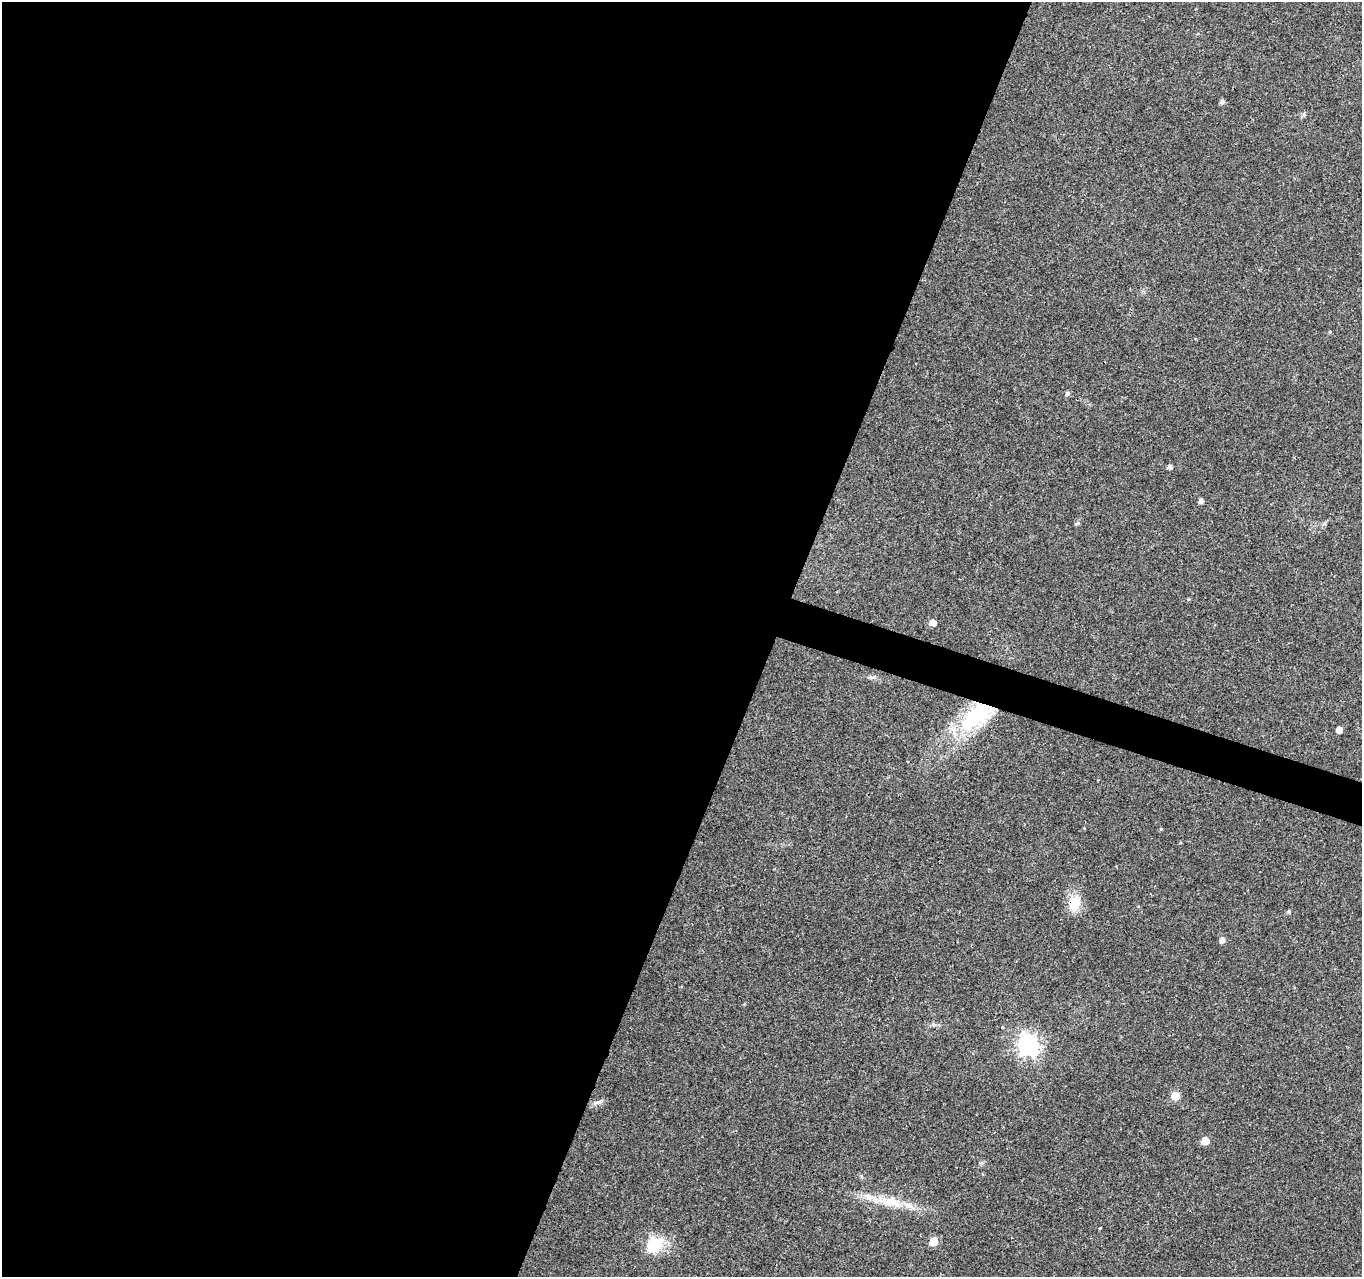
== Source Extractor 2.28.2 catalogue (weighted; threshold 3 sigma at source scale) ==
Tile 5 of 4 x 4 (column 1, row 2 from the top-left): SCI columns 1-1360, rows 2768-4042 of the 5450 x 5597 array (HDU 1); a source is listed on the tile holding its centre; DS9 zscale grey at full resolution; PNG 1364 x 1279 px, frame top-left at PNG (2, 2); no overlay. Shown black and unused: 58% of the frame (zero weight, under 3 of 4 exposures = <1% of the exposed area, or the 3 px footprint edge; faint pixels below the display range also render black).
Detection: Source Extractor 2.28.2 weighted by HDU 2 'WHT'; one run over the whole footprint, this tile lists its part. Background 0.0376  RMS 0.0033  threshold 0.015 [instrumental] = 3 sigma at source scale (4.5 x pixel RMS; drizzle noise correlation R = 1.50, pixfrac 1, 0.0396/0.0396 arcsec/px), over >= 5 px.
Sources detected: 24; all 24 listed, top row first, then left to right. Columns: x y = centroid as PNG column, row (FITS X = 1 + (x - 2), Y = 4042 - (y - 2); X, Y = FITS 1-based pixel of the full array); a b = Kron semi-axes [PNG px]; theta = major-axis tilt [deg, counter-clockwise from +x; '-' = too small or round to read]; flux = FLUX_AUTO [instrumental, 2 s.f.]
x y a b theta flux
1222 102 6 5 - 0.76
1330 332 4 4 - 0.33
1068 393 5 5 - 0.84
1170 467 4 4 - 1.1
1201 501 5 5 - 1.1
1077 523 6 5 - 0.52
933 623 5 5 - 2.7
872 677 10 4 4 0.76
976 716 49 23 38 29
1339 730 5 4 - 2.7
1161 829 5 3 - 0.29
1074 903 19 15 82 6.7
1289 911 5 5 - 0.52
1222 940 5 5 - 1.7
1028 1045 8 8 - 170
1175 1096 6 5 - 8.9
599 1102 14 5 14 1.2
1205 1141 5 5 - 5.1
869 1197 12 7 -19 2.1
889 1201 17 11 30 4.5
908 1205 17 5 -22 2.6
1100 1228 4 3 - 0.27
933 1242 6 5 - 10
654 1245 19 15 39 11
Overlapping masked pixels (flux is a lower limit): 2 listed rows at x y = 976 716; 1074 903